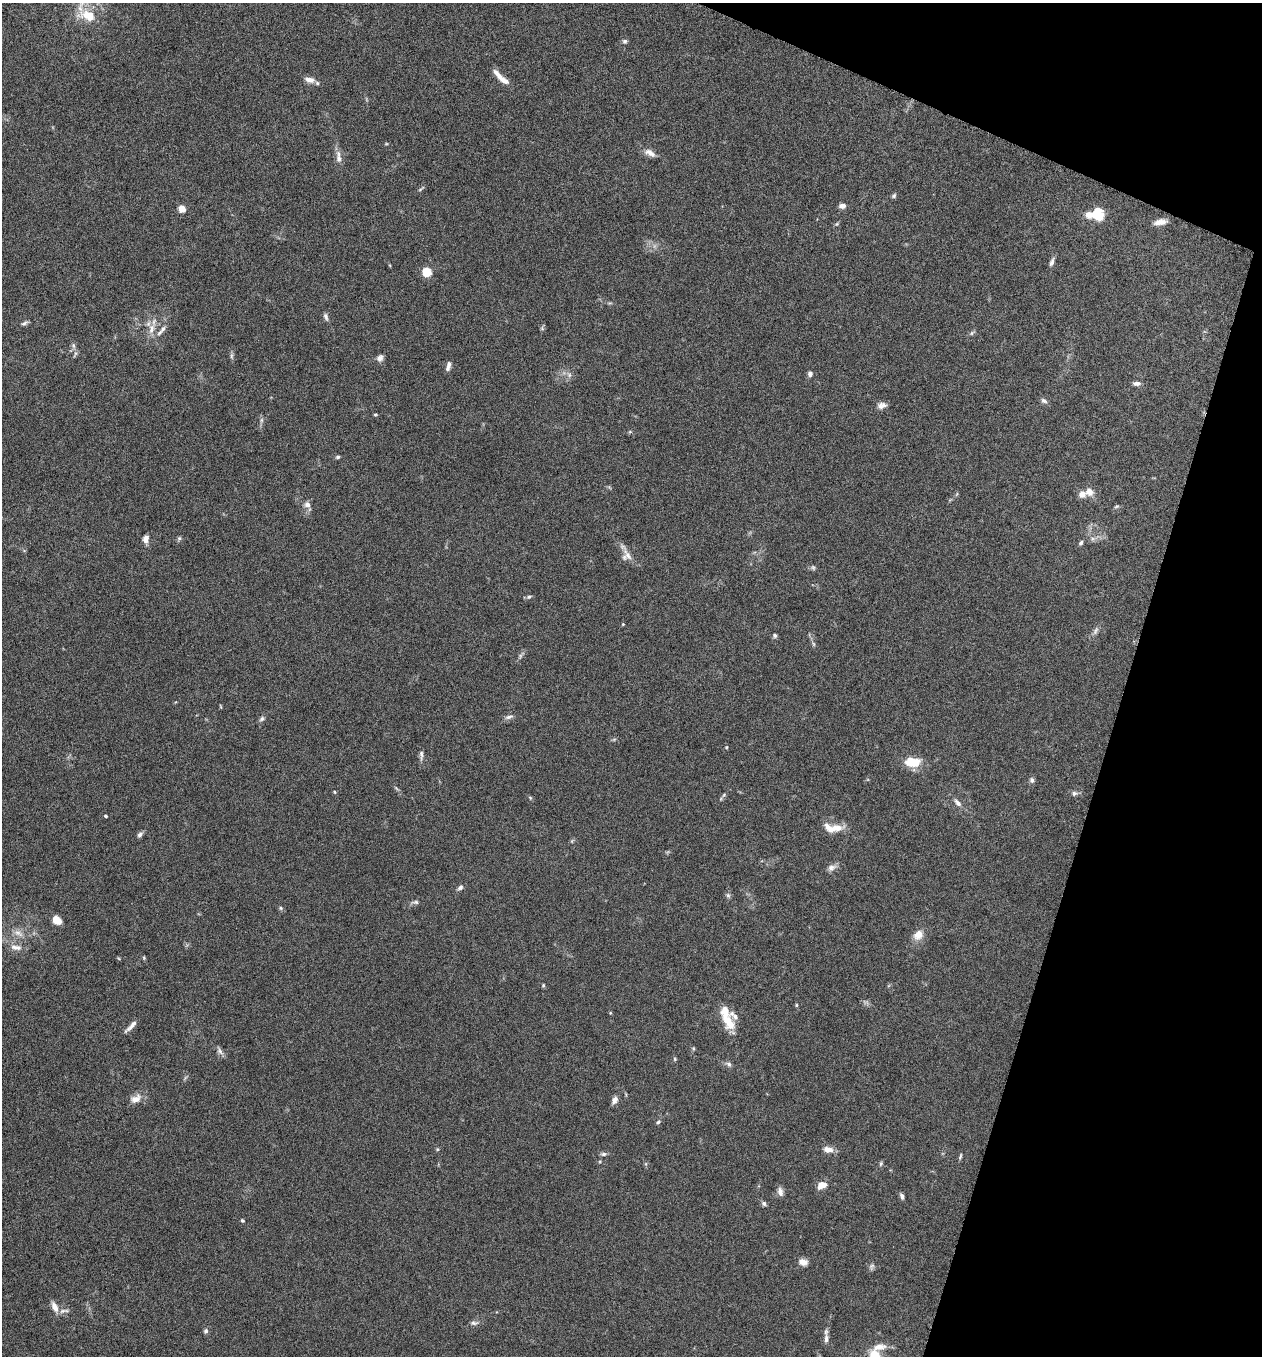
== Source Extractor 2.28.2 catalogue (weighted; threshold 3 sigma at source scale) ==
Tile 8 of 4 x 4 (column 4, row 2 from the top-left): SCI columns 3920-5179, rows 2721-4074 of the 5448 x 5438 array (HDU 1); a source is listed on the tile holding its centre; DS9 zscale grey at full resolution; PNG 1264 x 1358 px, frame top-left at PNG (2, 3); no overlay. Shown black and unused: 15% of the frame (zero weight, under 5 of 9 exposures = <1% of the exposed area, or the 3 px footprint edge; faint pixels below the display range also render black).
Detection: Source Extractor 2.28.2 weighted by HDU 2 'WHT'; one run over the whole footprint, this tile lists its part. Background 0.0659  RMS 0.0032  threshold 0.0131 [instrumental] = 3 sigma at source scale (4.09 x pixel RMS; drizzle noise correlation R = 1.36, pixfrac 0.8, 0.05/0.05 arcsec/px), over >= 5 px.
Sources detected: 118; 2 too faint to see at this stretch — not listed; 10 inside a brighter listed object's ellipse — not listed separately; the other 106 listed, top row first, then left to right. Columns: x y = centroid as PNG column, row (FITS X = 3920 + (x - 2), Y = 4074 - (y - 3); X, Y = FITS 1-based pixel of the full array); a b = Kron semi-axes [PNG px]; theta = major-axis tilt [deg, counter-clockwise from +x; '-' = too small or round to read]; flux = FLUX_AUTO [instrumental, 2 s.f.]
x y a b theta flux
88 15 24 14 -15 7.6
625 41 6 5 - 0.65
500 77 23 6 -42 3.2
309 80 13 7 -17 2.1
650 153 17 8 -28 2.1
339 157 19 7 -82 2.1
421 189 11 3 35 0.46
894 196 7 5 47 0.54
842 206 7 5 11 1.8
182 209 5 4 - 6.9
1097 214 14 12 90 7
1162 222 13 9 25 1.8
1052 262 12 5 71 1.1
427 272 5 5 - 15
326 317 10 5 -74 0.86
24 323 10 4 28 0.71
542 328 6 5 - 0.47
152 329 17 9 78 3.2
163 329 11 7 56 1.3
972 333 7 5 59 0.54
73 345 8 6 -88 0.81
75 354 10 4 66 0.6
232 356 11 4 -86 0.67
380 358 9 8 - 1.2
448 366 11 5 74 1.3
810 374 7 6 - 0.96
569 375 7 6 - 0.9
1137 383 9 5 2 1.1
1044 401 9 6 -32 0.86
882 405 12 7 13 1.4
375 414 5 3 - 0.32
261 420 9 4 82 0.67
630 432 6 4 0 0.34
338 457 5 4 - 0.5
1089 492 11 9 -40 2.2
957 494 6 4 70 0.35
307 504 10 8 -57 1.5
1116 506 7 4 20 0.42
179 538 7 5 68 0.54
146 539 10 7 85 1.7
1081 543 6 5 - 0.56
627 556 20 13 -70 2.7
813 567 8 6 -38 0.62
529 597 7 5 21 0.59
623 624 4 3 - 0.27
1096 631 13 6 63 1.1
775 635 6 5 - 0.59
813 644 6 4 -88 0.47
520 656 7 4 72 0.56
221 706 6 3 -71 0.25
509 717 13 5 13 1
262 719 8 6 30 0.73
614 739 6 4 19 0.39
726 747 5 4 - 0.3
421 755 15 5 -89 1
912 762 13 8 -3 8.3
1032 780 7 6 - 0.78
396 788 7 4 -45 0.45
335 792 4 4 - 0.3
1074 793 9 6 11 0.92
724 795 6 5 - 0.46
530 798 5 5 - 0.36
958 803 13 6 -49 1.5
106 816 4 4 - 0.46
837 828 17 9 5 3.8
140 835 8 5 60 0.79
832 868 13 8 25 1.5
460 887 8 6 46 0.89
728 895 8 6 -55 0.65
415 902 13 5 8 0.88
281 908 6 5 - 0.49
57 920 9 6 -39 4
18 933 15 8 -29 2.3
918 935 15 12 45 3.1
16 947 17 8 -8 2.3
144 958 5 4 - 0.36
543 985 5 4 - 0.35
796 1005 5 4 - 0.32
610 1013 4 3 - 0.25
729 1023 22 11 -55 6.2
131 1026 19 4 44 1.6
693 1048 6 4 -78 0.39
220 1051 13 6 -62 1.2
675 1059 5 5 - 0.37
729 1064 8 6 -41 0.85
135 1099 16 10 27 2.6
614 1100 10 6 65 1.3
658 1122 7 5 38 0.59
437 1149 5 4 - 0.32
828 1149 13 8 -7 2
603 1154 8 5 1 0.77
960 1156 9 3 76 0.48
600 1161 5 3 - 0.28
881 1164 7 5 88 0.49
822 1185 11 7 24 2.8
780 1192 12 7 -78 1.4
902 1196 8 4 -69 0.8
764 1203 7 5 -41 0.74
242 1220 5 4 - 0.4
803 1262 9 7 -10 2.1
872 1267 10 6 73 0.8
55 1307 15 7 -66 2.2
474 1323 12 6 1 0.96
206 1331 7 6 - 0.69
826 1339 12 6 88 1.4
874 1356 24 9 63 15
Isophote crosses this tile's border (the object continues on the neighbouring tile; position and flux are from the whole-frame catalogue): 1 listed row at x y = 874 1356